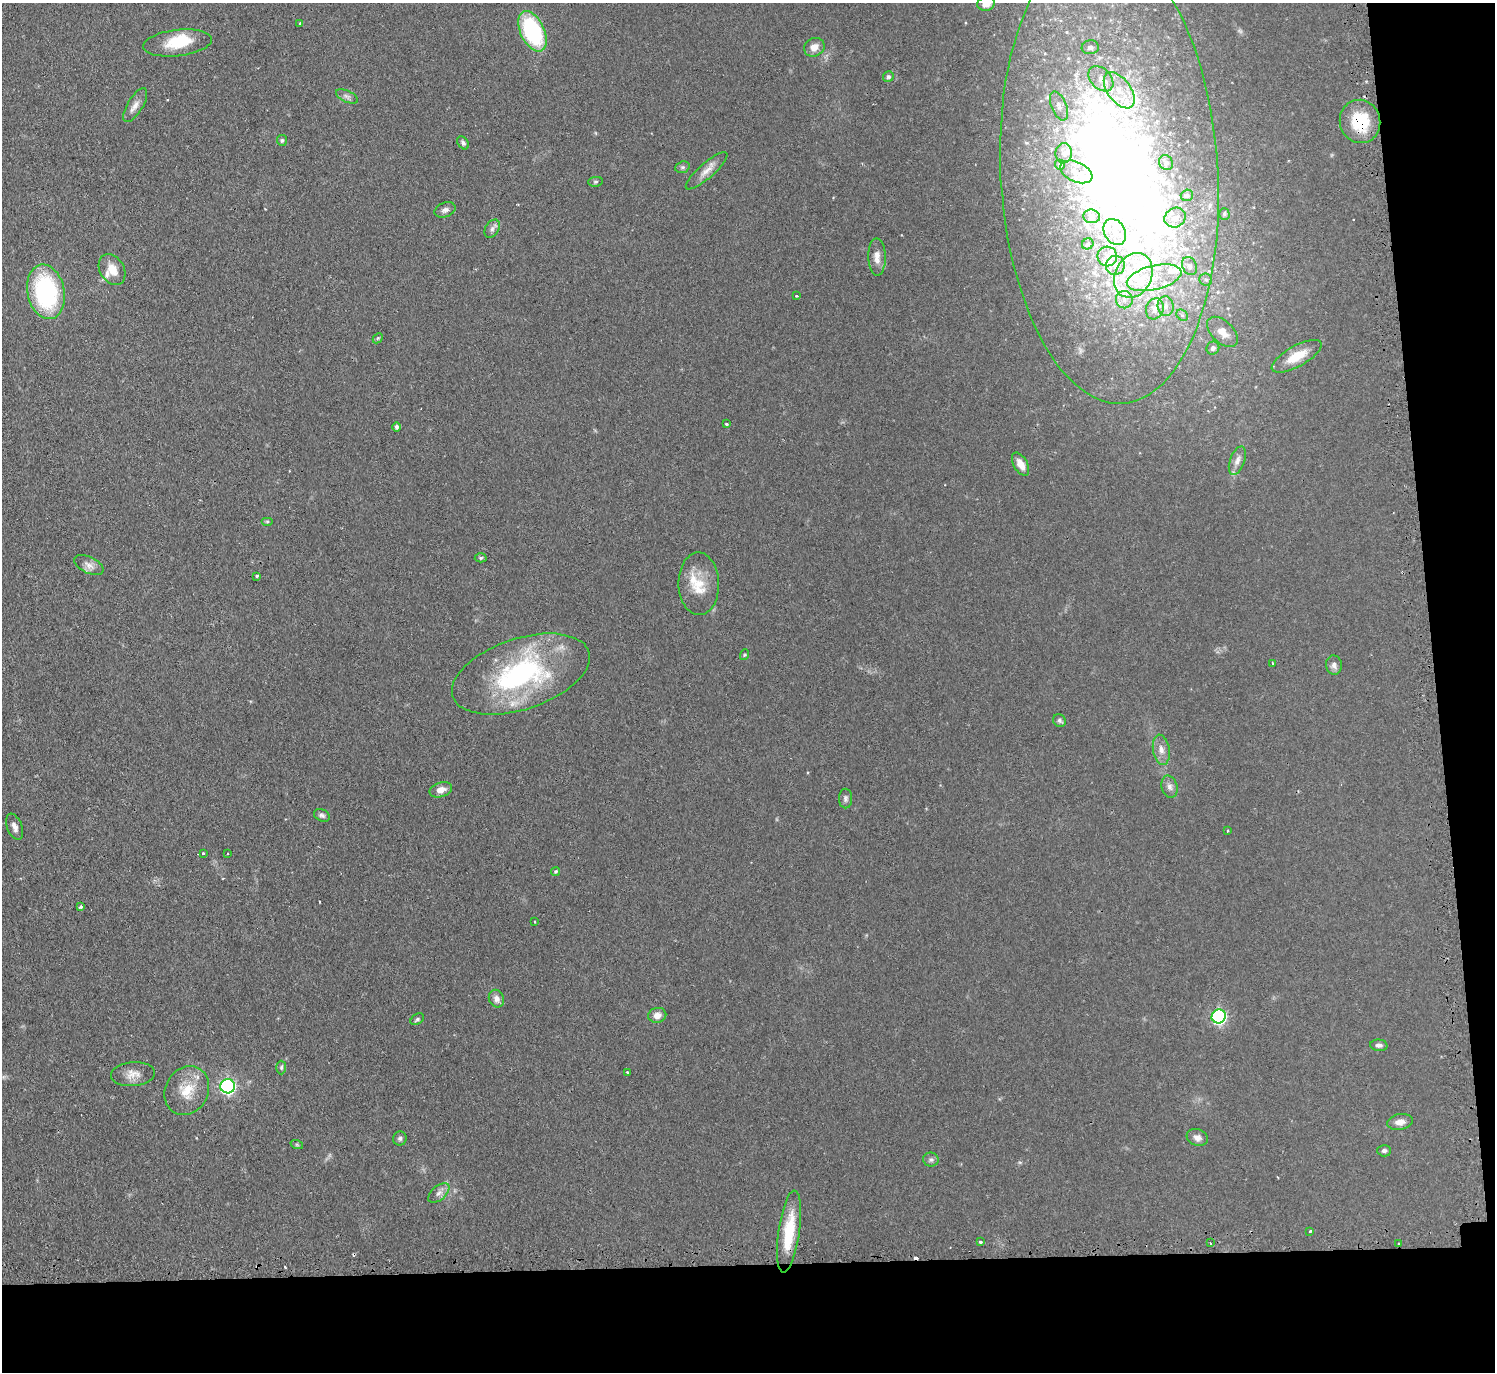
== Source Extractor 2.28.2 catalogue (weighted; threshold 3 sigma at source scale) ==
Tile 9 of 3 x 3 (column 3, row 3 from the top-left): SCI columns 3014-4506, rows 150-1519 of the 4533 x 4505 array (HDU 1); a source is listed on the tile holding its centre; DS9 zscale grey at full resolution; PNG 1497 x 1374 px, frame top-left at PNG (2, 3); each listed source drawn as its Kron ellipse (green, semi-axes under 4 px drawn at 4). Shown black and unused: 12% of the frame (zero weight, under 2 of 3 exposures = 4% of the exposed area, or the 3 px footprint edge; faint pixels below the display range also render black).
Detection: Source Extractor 2.28.2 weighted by HDU 2 'WHT'; one run over the whole footprint, this tile lists its part. Background 0.0924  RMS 0.0061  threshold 0.0274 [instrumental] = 3 sigma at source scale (4.5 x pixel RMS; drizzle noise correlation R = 1.50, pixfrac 1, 0.05/0.05 arcsec/px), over >= 5 px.
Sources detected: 126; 10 inside a brighter object's white glare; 5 cosmic-ray / hot-pixel residue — neither listed nor drawn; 14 inside a brighter listed object's ellipse — not listed separately; the other 97 listed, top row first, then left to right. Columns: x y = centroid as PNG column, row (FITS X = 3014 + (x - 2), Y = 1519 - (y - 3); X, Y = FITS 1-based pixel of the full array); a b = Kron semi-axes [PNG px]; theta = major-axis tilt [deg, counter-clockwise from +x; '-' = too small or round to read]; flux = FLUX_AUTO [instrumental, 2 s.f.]
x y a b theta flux
986 4 9 7 15 5.5
300 23 4 3 - 0.74
532 31 21 12 -64 63
177 43 35 13 7 19
814 47 10 9 - 5
1090 47 8 7 - 2.6
888 77 5 5 - 1.4
1101 79 15 10 -46 7.1
1119 90 21 11 -53 14
347 96 12 5 -23 2.1
135 105 19 7 59 4.4
1059 106 15 7 -68 4.6
1360 121 22 20 -73 27
282 140 5 5 - 1.2
463 143 7 5 -55 1.6
1064 153 10 8 89 4.1
1166 163 8 6 -54 2
1060 165 5 4 - 1.3
682 167 7 5 19 1.2
707 171 27 7 41 6
1076 172 17 10 -24 6.6
1109 174 230 108 -87 730
595 182 7 5 6 0.94
1187 195 6 5 - 1.7
445 210 11 7 20 2.6
1224 214 5 5 - 0.87
1092 216 8 7 - 2.7
1175 218 11 9 27 5.5
492 229 10 6 59 2.2
1115 232 14 10 -62 9.2
1088 244 6 5 - 1.2
1107 256 10 9 - 5.5
877 257 19 8 -89 5.3
1115 265 9 9 - 6.2
1190 266 9 7 -65 2.7
112 270 16 12 -58 9
1133 275 23 18 64 34
1154 278 28 12 13 17
1206 279 6 6 - 1.4
46 292 27 18 -78 74
796 296 3 3 - 0.57
1124 300 9 8 - 3.9
1166 306 10 8 -78 4
1155 309 11 8 71 4.6
1182 315 6 5 - 1.3
1222 332 19 11 -44 8.3
378 338 6 4 44 0.82
1213 348 7 6 - 2.6
1297 356 28 10 29 13
726 424 3 3 - 1.1
397 427 5 4 - 1.7
1237 461 15 7 69 3.7
1021 464 13 7 -61 6.1
267 521 6 4 0 0.77
481 558 6 4 4 1
89 565 16 8 -25 3.9
257 576 4 3 - 1.3
699 584 31 20 -89 17
744 655 5 3 - 0.67
1272 663 3 2 - 0.55
1334 665 10 8 -81 2.7
521 674 72 35 19 110
1059 720 7 6 - 1.3
1161 750 15 8 -80 4.5
1169 787 11 7 -73 3
441 790 11 7 16 4.9
845 799 10 6 89 1.9
322 815 8 6 -25 1.7
15 827 14 7 -68 3.4
1228 831 3 3 - 0.91
203 853 3 3 - 0.96
227 853 3 2 - 0.99
556 871 5 4 - 0.98
81 907 3 3 - 1.4
535 922 3 2 - 0.43
496 999 9 7 -67 3.2
657 1015 9 7 12 4.1
1219 1016 7 7 - 120
417 1019 7 5 33 1.2
1379 1045 8 5 -5 2.1
281 1067 7 5 88 1
627 1072 3 3 - 1.5
133 1074 22 12 5 6.7
228 1086 7 7 - 140
187 1091 25 21 61 16
1400 1122 13 8 9 4.3
1197 1137 11 8 -19 3.3
400 1138 7 7 - 1.5
297 1145 6 4 -19 0.83
1384 1151 7 5 -1 1.5
931 1160 8 7 - 1.7
439 1193 12 7 41 3.2
1310 1231 3 3 - 1
789 1232 41 10 82 23
980 1242 3 3 - 0.9
1210 1243 3 2 - 0.64
1398 1244 3 3 - 1.6
Overlapping masked pixels (flux is a lower limit): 3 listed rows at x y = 1360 121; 1109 174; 1398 1244
Isophote crosses this tile's border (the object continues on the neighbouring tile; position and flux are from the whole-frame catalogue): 2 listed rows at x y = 986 4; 1109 174